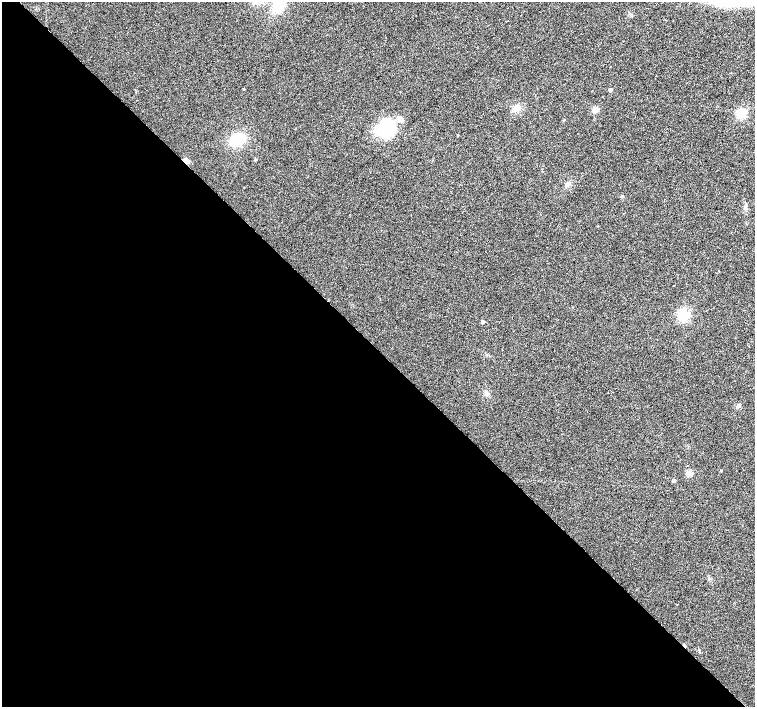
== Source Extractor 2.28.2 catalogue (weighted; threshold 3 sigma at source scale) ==
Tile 9 of 4 x 4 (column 1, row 3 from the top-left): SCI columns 5-1510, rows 1628-3036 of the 6026 x 6007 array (HDU 1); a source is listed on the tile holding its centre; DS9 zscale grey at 2 x 2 block average (1 PNG px = mean of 2 x 2 image px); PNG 757 x 709 px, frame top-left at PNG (2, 2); no overlay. Shown black and unused: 51% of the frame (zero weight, under 2 of 3 exposures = <1% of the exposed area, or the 3 px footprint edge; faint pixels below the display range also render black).
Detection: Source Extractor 2.28.2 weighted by HDU 2 'WHT'; one run over the whole footprint, this tile lists its part. Background 0.0157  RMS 0.0077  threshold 0.0345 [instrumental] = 3 sigma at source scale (4.5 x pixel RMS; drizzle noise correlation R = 1.50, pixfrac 1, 0.0396/0.0396 arcsec/px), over >= 5 px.
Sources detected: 23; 1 cosmic-ray / hot-pixel residue — not listed; the other 22 listed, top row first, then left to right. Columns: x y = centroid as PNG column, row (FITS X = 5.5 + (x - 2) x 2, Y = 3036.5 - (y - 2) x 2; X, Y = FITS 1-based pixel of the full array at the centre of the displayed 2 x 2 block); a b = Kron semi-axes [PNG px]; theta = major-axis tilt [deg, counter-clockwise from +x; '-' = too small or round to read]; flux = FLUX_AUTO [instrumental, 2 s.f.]
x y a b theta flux
278 7 15 10 42 32
244 89 3 2 - 0.96
610 90 2 2 - 6.6
516 108 6 4 15 6.3
596 110 3 3 - 37
741 113 11 9 54 22
400 119 9 5 -32 7.6
387 128 14 13 - 110
458 135 2 2 - 1
238 139 12 8 26 52
255 160 3 2 - 2
186 161 3 3 - 33
568 184 4 2 - 2.2
745 206 5 4 - 3
719 271 2 2 - 1.1
673 286 2 2 - 0.64
684 315 4 4 - 290
482 322 3 2 - 8.7
738 405 5 4 - 3.3
721 471 3 2 - 1.2
689 473 3 3 - 38
674 480 3 3 - 5
Overlapping masked pixels (flux is a lower limit): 1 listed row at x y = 186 161
Diffuse or blended objects may show on this block-average render without a row.